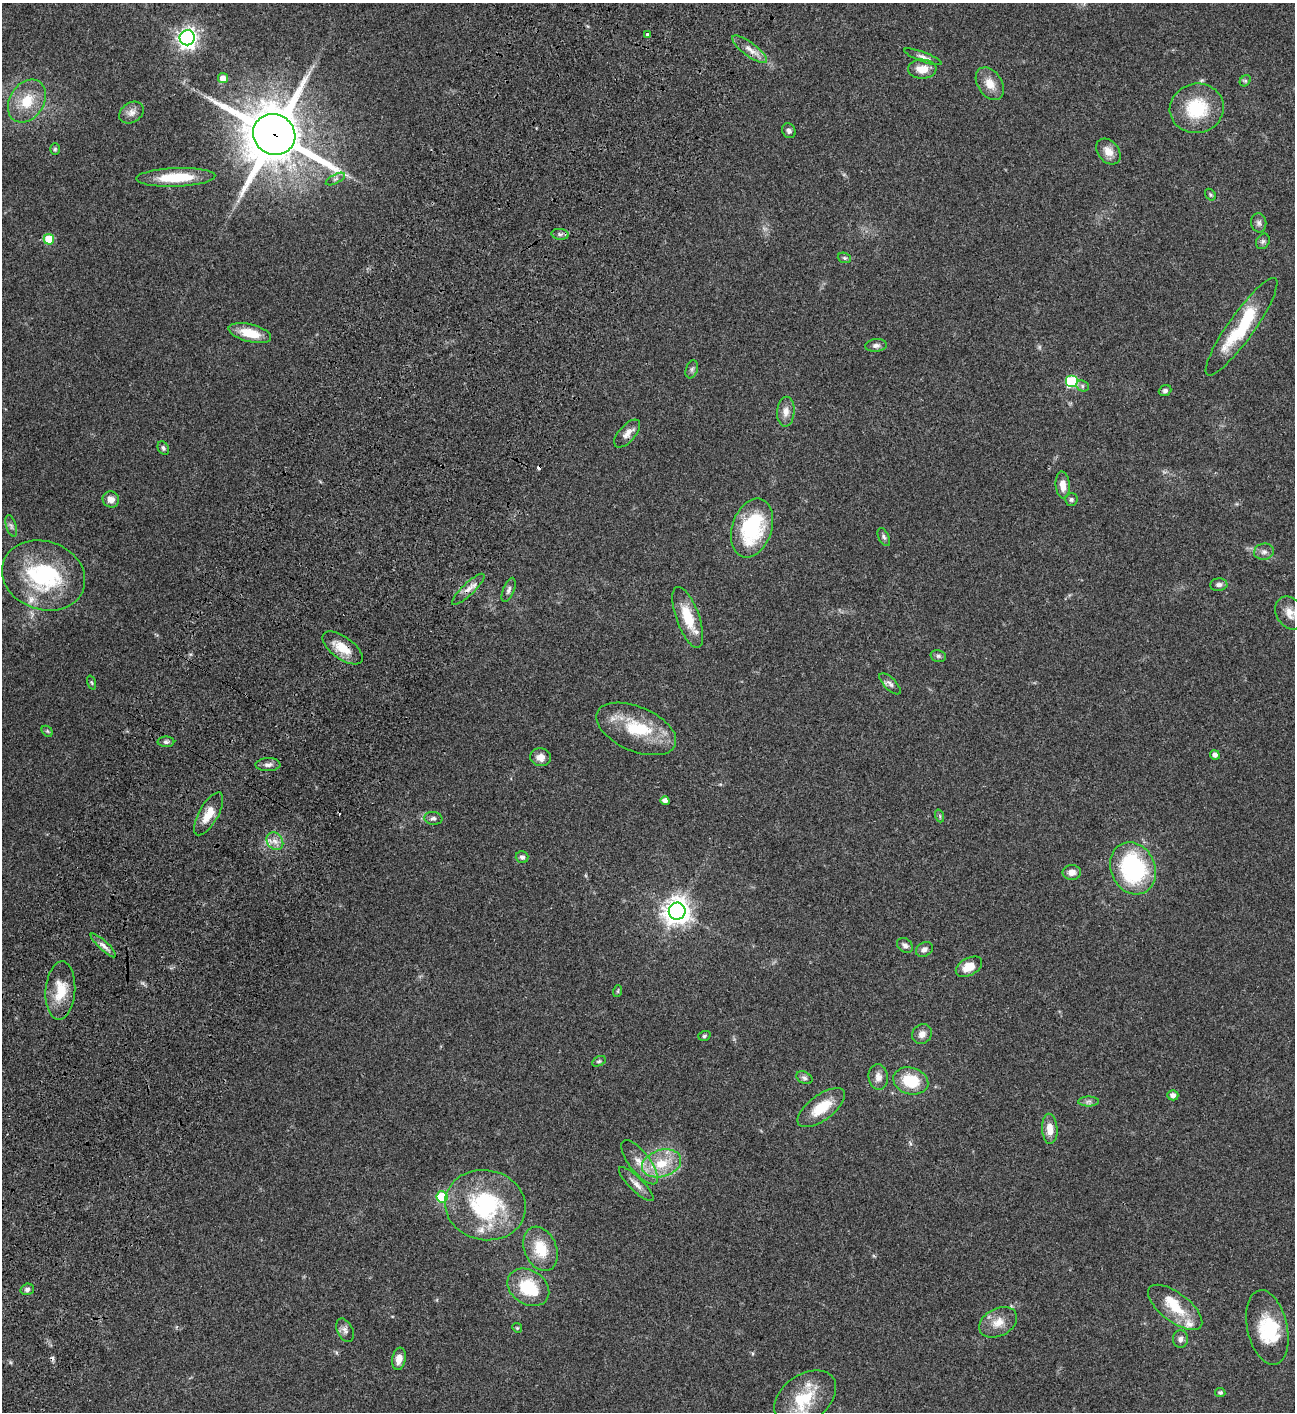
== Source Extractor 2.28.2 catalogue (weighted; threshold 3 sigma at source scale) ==
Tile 7 of 4 x 4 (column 3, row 2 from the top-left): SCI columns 3089-4381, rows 3023-4432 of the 6049 x 6047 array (HDU 1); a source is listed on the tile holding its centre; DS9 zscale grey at full resolution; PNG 1297 x 1414 px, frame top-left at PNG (2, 3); each listed source drawn as its Kron ellipse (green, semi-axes under 4 px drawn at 4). Shown black and unused: <1% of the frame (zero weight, under 3 of 4 exposures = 13% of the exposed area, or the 3 px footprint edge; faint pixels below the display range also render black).
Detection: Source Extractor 2.28.2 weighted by HDU 2 'WHT'; one run over the whole footprint, this tile lists its part. Background 0.064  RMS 0.0059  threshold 0.0264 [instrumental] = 3 sigma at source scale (4.5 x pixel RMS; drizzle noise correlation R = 1.50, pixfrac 1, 0.05/0.05 arcsec/px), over >= 5 px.
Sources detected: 111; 1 too faint to see at this stretch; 2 inside a brighter object's white glare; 2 cosmic-ray / hot-pixel residue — neither listed nor drawn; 8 inside a brighter listed object's ellipse — not listed separately; the other 98 listed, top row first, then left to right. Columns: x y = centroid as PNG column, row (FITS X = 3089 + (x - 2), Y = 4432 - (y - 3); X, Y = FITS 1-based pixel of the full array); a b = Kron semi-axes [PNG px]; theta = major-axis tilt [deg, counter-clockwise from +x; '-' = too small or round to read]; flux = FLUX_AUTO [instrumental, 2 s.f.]
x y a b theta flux
647 35 3 3 - 3.3
187 38 8 7 - 270
750 49 21 6 -37 4.9
923 57 20 5 -20 2.4
922 69 14 9 0 7.8
223 78 5 5 - 4.8
1245 81 6 5 - 0.94
990 84 18 12 -56 7
27 101 23 17 58 16
1197 108 27 24 12 28
131 113 13 10 33 3.4
789 131 8 6 -59 1.8
274 134 21 20 - 3300
55 149 6 5 - 0.84
1108 151 14 10 -49 5.9
176 177 39 9 2 23
335 179 10 4 27 1.7
1210 195 6 4 -56 0.8
1259 223 9 7 -81 1.9
560 234 8 5 -7 1.5
49 239 5 5 - 16
1263 241 8 6 58 1.3
844 258 7 5 -20 0.92
1242 327 59 13 55 34
250 333 22 8 -14 12
876 345 11 6 5 2.1
692 369 9 6 71 1.5
1072 381 6 6 - 42
1082 386 6 5 - 1.1
1165 391 6 5 - 1.4
786 412 15 8 87 4.4
627 434 17 8 48 3.7
163 448 7 5 -63 1.2
1063 485 13 7 -86 5.2
111 499 8 8 - 3.8
1071 499 6 6 - 1.2
11 526 11 5 -73 1.6
752 528 30 19 72 50
884 537 9 5 -65 1.3
1264 552 10 8 13 2.5
44 575 42 34 -19 57
1219 585 8 6 2 1.9
468 589 22 6 43 4
509 590 13 5 68 1.8
1290 613 18 13 -57 6.2
688 617 32 11 -70 17
343 648 23 11 -36 11
938 656 8 6 -15 1.4
92 683 7 3 -71 0.66
890 684 14 6 -46 2.1
636 729 42 22 -23 27
47 731 6 4 -46 0.84
166 742 8 5 0 1.5
1215 755 5 4 - 2.5
541 757 10 9 - 4.2
268 765 12 6 2 2.4
665 801 4 4 - 2.7
209 814 24 9 61 9.4
940 816 6 4 -72 0.8
433 818 9 6 -7 1.7
275 841 9 7 -53 3.5
522 857 6 6 - 1.4
1133 868 27 22 -65 73
1072 872 9 7 2 3.6
677 911 8 8 - 610
103 945 17 4 -43 2.7
905 945 9 6 -34 2.3
924 949 9 6 31 2.1
969 967 14 8 29 8
60 991 29 15 86 15
618 991 6 3 72 0.67
922 1034 10 9 - 3.5
704 1036 6 5 - 0.95
599 1061 7 4 29 0.98
878 1077 13 9 -84 3.9
804 1078 8 5 -26 1.4
911 1081 18 13 -17 19
1173 1095 5 5 - 2.5
1088 1101 10 5 0 1.7
821 1108 28 12 37 15
1050 1129 15 8 -87 6.1
639 1162 27 10 -52 8.7
661 1163 20 13 17 15
636 1184 23 6 -44 4.1
442 1197 6 5 - 29
485 1205 41 35 -12 62
541 1249 23 16 -68 16
528 1287 22 17 -33 24
27 1289 7 5 17 1.5
1175 1307 32 14 -37 16
998 1322 20 13 27 7.6
1267 1327 38 20 -78 27
517 1328 5 4 - 0.64
345 1330 12 7 -64 2.6
1180 1339 8 7 - 2.4
399 1359 11 6 80 4.8
1220 1392 5 4 - 0.98
805 1398 34 23 36 22
Overlapping masked pixels (flux is a lower limit): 2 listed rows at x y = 274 134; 343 648
Isophote crosses this tile's border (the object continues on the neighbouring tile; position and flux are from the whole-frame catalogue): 1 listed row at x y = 1290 613